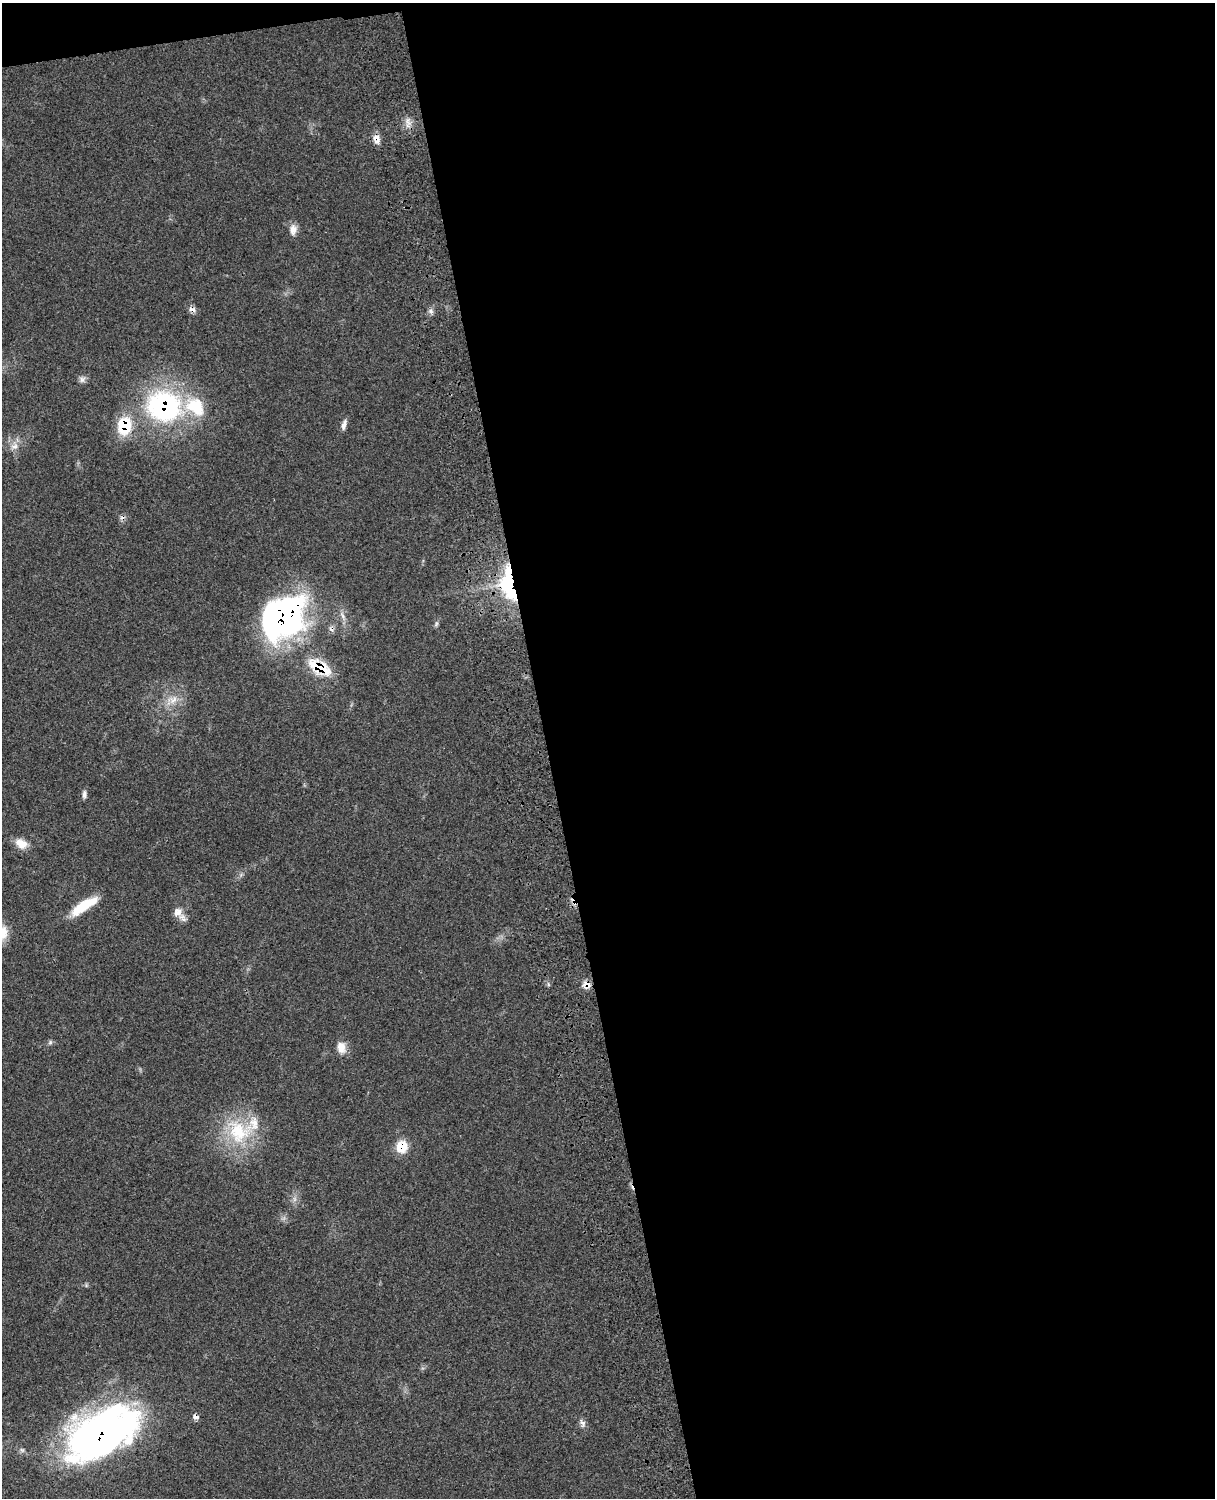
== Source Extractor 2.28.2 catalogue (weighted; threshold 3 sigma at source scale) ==
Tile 4 of 4 x 3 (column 4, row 1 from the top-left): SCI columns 3764-4976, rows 3270-4765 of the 5092 x 4930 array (HDU 1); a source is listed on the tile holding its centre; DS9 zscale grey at full resolution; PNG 1217 x 1500 px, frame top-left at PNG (2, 3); no overlay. Shown black and unused: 56% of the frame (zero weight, under 3 of 4 exposures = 6% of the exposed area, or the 3 px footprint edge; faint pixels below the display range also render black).
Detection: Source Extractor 2.28.2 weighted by HDU 2 'WHT'; one run over the whole footprint, this tile lists its part. Background 0.0849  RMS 0.006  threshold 0.027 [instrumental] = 3 sigma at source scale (4.5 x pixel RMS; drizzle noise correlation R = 1.50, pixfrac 1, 0.05/0.05 arcsec/px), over >= 5 px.
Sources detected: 35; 1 too faint to see at this stretch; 2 inside a brighter object's white glare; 1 cosmic-ray / hot-pixel residue — not listed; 2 inside a brighter listed object's ellipse — not listed separately; the other 29 listed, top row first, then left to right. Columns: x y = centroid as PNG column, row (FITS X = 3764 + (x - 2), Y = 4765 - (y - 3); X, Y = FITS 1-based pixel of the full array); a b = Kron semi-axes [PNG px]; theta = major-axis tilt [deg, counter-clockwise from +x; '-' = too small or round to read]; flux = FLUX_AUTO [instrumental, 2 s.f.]
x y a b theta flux
408 122 14 6 -63 3.7
377 139 13 8 -79 4.6
293 230 14 10 86 4.4
192 309 11 7 -25 2.7
431 311 7 6 - 1.7
82 379 9 8 - 2.3
164 406 44 38 -10 100
344 425 13 5 76 2.8
124 426 20 17 80 23
14 446 11 10 - 4.4
508 584 45 17 -81 45
343 616 15 5 -66 3.1
281 618 48 42 31 170
436 624 9 4 60 1.2
319 667 27 13 -30 25
172 700 16 11 12 7.6
84 794 10 6 88 1.9
21 844 16 11 -25 7
84 906 34 10 33 18
177 912 14 11 51 5.2
2 933 18 15 82 9.6
586 985 10 9 - 4.2
50 1042 6 6 - 1.2
341 1047 14 10 -77 6.2
239 1131 39 34 -28 42
402 1146 14 13 - 11
195 1417 7 6 - 2.5
582 1423 11 7 -57 2.5
98 1437 73 38 26 320
Overlapping masked pixels (flux is a lower limit): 11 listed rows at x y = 377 139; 192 309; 164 406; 124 426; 508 584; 281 618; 319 667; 586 985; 402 1146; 195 1417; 98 1437
Isophote crosses this tile's border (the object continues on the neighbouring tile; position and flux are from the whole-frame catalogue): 1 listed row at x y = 2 933